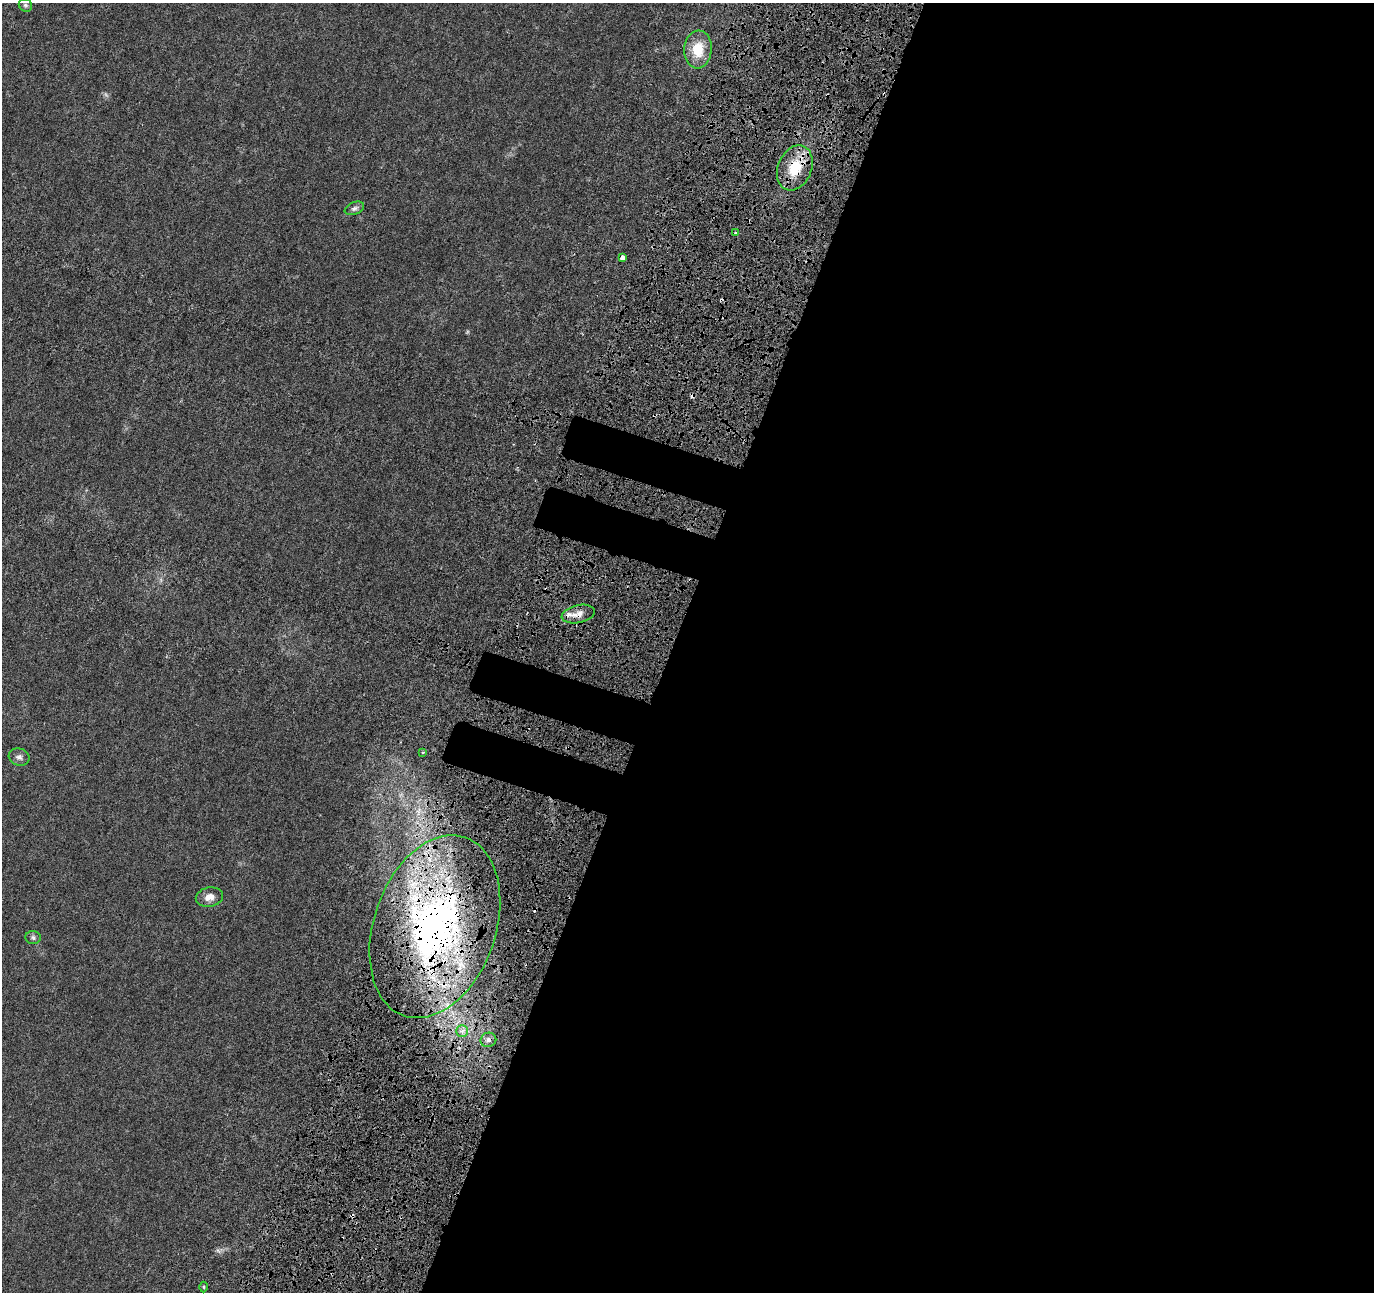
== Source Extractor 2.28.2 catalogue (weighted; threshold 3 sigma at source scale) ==
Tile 12 of 4 x 4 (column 4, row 3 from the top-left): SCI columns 4305-5676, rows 1692-2981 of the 5873 x 6022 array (HDU 1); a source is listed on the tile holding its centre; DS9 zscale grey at full resolution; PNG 1376 x 1294 px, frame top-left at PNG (2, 3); each listed source drawn as its Kron ellipse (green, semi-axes under 4 px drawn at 4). Shown black and unused: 53% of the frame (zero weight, under 4 of 8 exposures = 9% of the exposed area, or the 3 px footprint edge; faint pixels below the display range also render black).
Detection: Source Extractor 2.28.2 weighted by HDU 2 'WHT'; one run over the whole footprint, this tile lists its part. Background 0.00921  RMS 0.0012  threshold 0.00494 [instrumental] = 3 sigma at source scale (4.09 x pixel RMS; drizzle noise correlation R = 1.36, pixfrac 0.8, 0.0396/0.0396 arcsec/px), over >= 5 px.
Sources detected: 24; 1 too faint to see at this stretch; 5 cosmic-ray / hot-pixel residue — neither listed nor drawn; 3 inside a brighter listed object's ellipse — not listed separately; the other 15 listed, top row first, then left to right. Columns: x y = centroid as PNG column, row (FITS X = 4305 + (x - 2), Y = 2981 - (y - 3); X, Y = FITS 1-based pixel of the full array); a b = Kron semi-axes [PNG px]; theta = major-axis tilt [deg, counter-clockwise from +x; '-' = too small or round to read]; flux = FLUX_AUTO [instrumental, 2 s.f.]
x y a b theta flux
25 5 7 6 - 0.21
698 49 19 14 85 2.7
795 168 23 17 68 3.8
354 208 10 6 21 0.32
736 233 3 3 - 0.26
623 258 4 3 - 1.9
578 614 17 9 12 0.95
423 752 3 3 - 0.12
19 757 10 8 -18 0.46
209 897 14 9 11 0.94
435 927 94 61 71 52
33 937 8 6 -5 0.25
462 1031 6 6 - 0.4
488 1040 8 7 - 0.47
204 1287 5 3 - 0.12
Overlapping masked pixels (flux is a lower limit): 3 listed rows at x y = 795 168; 578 614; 435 927